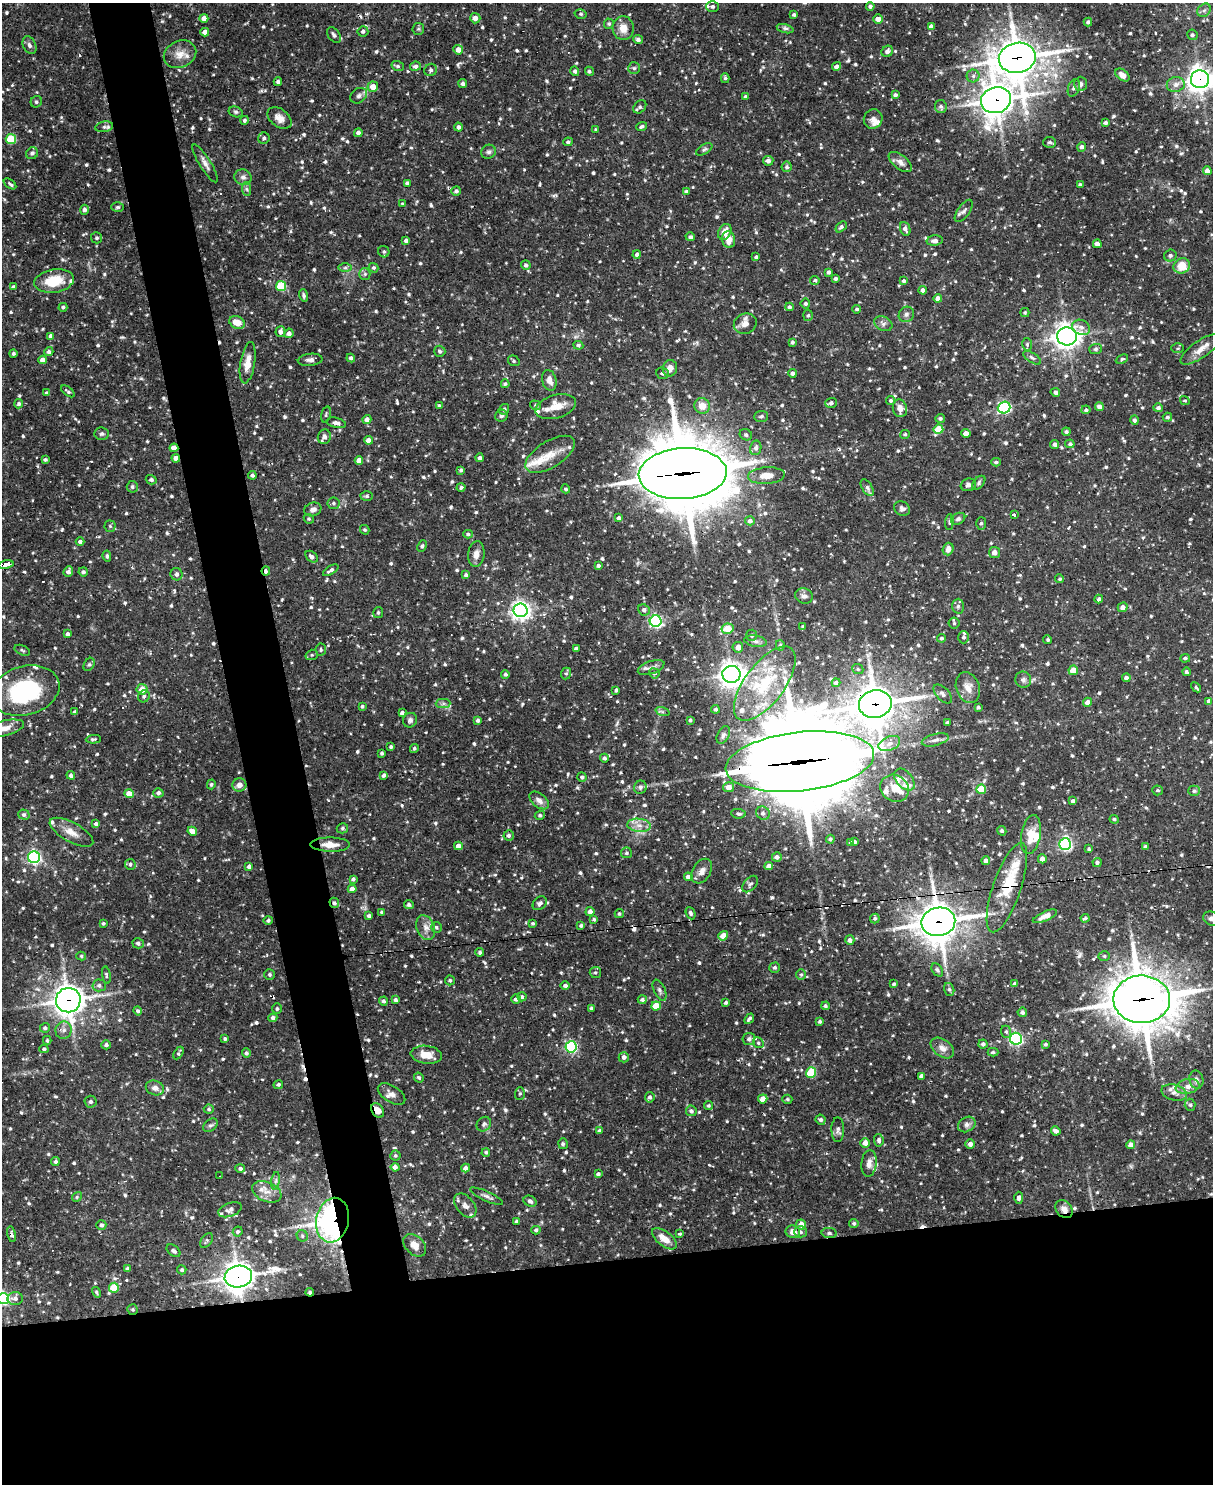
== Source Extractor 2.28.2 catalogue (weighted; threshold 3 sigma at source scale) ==
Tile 11 of 4 x 3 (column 3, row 3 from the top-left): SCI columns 2423-3633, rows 247-1728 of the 4844 x 4825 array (HDU 1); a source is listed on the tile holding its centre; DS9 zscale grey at full resolution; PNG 1215 x 1486 px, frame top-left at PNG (2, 3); each listed source drawn as its Kron ellipse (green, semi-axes under 4 px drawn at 4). Shown black and unused: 19% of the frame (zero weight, under 2 of 3 exposures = <1% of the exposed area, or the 3 px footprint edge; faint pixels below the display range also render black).
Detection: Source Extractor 2.28.2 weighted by HDU 2 'WHT'; one run over the whole footprint, this tile lists its part. Background 0.0919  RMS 0.0031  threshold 0.0138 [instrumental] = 3 sigma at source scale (4.5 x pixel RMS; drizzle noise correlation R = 1.50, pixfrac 1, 0.05/0.05 arcsec/px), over >= 5 px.
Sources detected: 1046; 2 inside a brighter object's white glare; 13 cosmic-ray / hot-pixel residue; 1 long thin detection or spike segment (spike, bleed or trail) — neither listed nor drawn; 26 inside a brighter listed object's ellipse — not listed separately; of the other 1004, all 500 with FLUX_AUTO >= 0.497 (the completeness limit of this list) listed and drawn (504 fainter detections not listed), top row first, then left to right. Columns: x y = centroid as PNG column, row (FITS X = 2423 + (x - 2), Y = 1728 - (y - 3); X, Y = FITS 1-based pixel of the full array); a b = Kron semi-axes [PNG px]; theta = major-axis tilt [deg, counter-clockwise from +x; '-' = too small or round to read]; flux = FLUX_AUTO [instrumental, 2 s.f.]
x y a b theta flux
712 6 6 5 - 0.91
870 6 4 4 - 0.91
1204 10 7 6 - 0.89
581 14 6 5 - 0.56
794 15 4 3 - 0.66
204 18 4 4 - 2.3
475 18 5 5 - 1.9
878 19 5 4 - 1.6
1088 22 4 4 - 0.8
609 24 5 5 - 0.57
931 26 4 4 - 1.1
623 28 12 10 -85 3.3
418 29 6 5 - 0.52
785 29 8 3 -15 0.68
363 31 5 5 - 0.78
205 32 4 4 - 2
334 35 9 5 -52 0.92
1192 35 5 5 - 0.84
638 39 5 4 - 1.1
29 45 9 6 -65 1.1
458 50 5 4 - 2.3
887 51 6 5 - 1.2
180 54 17 13 24 3.6
1017 58 18 15 10 660
398 66 6 5 - 0.69
416 66 5 4 - 0.89
836 66 4 4 - 1.2
634 68 6 6 - 0.56
431 70 6 6 - 0.83
575 71 5 4 - 0.76
589 71 5 4 - 0.54
1122 75 8 5 -38 1.9
973 76 6 6 - 0.87
725 78 5 4 - 0.53
1200 79 9 9 - 250
278 82 4 4 - 0.9
463 83 4 4 - 0.94
1081 84 7 6 - 0.98
1176 84 9 7 12 1.6
373 87 5 5 - 2.8
1074 88 9 5 71 0.9
895 95 4 4 - 0.8
359 96 9 7 40 0.99
745 97 4 4 - 0.72
996 100 15 13 18 460
36 102 6 5 - 0.65
941 106 6 6 - 0.88
640 107 7 5 48 0.73
236 112 7 5 -15 0.59
279 118 13 9 -38 2.2
873 119 10 9 - 1.5
244 120 4 4 - 0.62
1105 123 4 3 - 0.85
642 126 6 3 20 0.68
104 127 9 5 10 0.86
458 127 4 4 - 0.99
595 129 3 3 - 0.7
358 133 4 4 - 1.1
264 138 6 5 - 0.74
11 139 5 5 - 15
568 142 5 4 - 0.62
1050 142 6 5 - 0.82
1082 147 5 4 - 0.76
704 149 9 4 32 0.7
489 152 7 7 - 0.89
32 153 6 5 - 0.92
768 161 5 5 - 1.2
900 162 14 7 -39 1.6
205 163 22 5 -58 1.9
787 167 5 5 - 0.76
1207 171 4 4 - 2.2
243 177 9 7 -20 1.2
407 183 4 4 - 0.81
10 184 7 3 -37 0.76
1080 185 3 3 - 0.58
247 189 7 4 -87 0.63
456 191 5 4 - 0.77
686 192 4 4 - 0.62
403 204 4 3 - 0.6
117 207 6 4 2 0.55
84 210 5 4 - 0.99
964 211 13 6 54 1.1
841 227 6 4 41 0.69
905 229 7 5 -67 1.2
725 232 8 6 62 3.1
690 237 5 4 - 0.79
97 238 5 5 - 0.75
729 239 8 6 -80 3.2
406 241 4 3 - 0.9
935 241 8 5 6 1.1
1097 244 4 4 - 1.5
384 252 6 5 - 0.64
637 254 4 4 - 1
1170 256 6 6 - 0.85
756 257 3 3 - 0.58
526 265 5 4 - 0.8
1182 266 8 7 - 6.5
345 268 6 4 1 0.65
374 268 5 4 - 0.53
829 272 4 3 - 0.81
365 274 6 6 - 0.59
835 278 3 3 - 0.75
815 280 5 4 - 0.51
54 281 20 11 9 8.9
904 281 4 3 - 0.74
281 286 5 5 - 16
13 287 4 4 - 0.75
923 290 4 4 - 1.1
304 295 6 4 -74 0.73
938 298 4 4 - 1.5
805 303 5 5 - 0.6
63 307 4 4 - 0.53
789 307 4 4 - 0.71
857 309 4 4 - 0.56
1025 312 4 4 - 0.5
906 314 8 7 - 1
808 315 5 5 - 0.59
237 323 8 6 -23 3.9
745 324 11 10 - 2.1
883 324 10 7 -28 1
1081 327 9 7 -24 1.4
280 332 5 5 - 1.2
289 333 5 4 - 1.3
51 336 4 4 - 1.5
1067 336 10 9 - 220
792 342 4 4 - 0.62
1027 344 6 5 - 0.6
578 345 5 4 - 0.7
1178 348 6 5 - 0.5
1096 349 6 5 - 0.7
1200 349 23 8 34 3.2
440 351 6 5 - 0.66
49 352 5 4 - 0.8
13 353 4 4 - 0.58
351 358 4 4 - 0.88
1032 358 10 4 -34 0.8
1122 359 6 4 25 0.57
43 360 4 4 - 1.9
310 360 12 6 6 1.3
514 361 6 5 - 0.53
248 363 21 7 81 3.4
670 368 8 7 - 2.2
663 373 6 5 - 1
792 373 4 4 - 0.89
549 380 10 7 -75 2
505 384 4 4 - 0.61
68 391 8 3 -38 0.54
1055 392 5 4 - 0.68
47 393 4 4 - 0.51
891 400 4 4 - 0.56
1185 401 5 4 - 0.5
831 403 6 5 - 1
19 404 4 4 - 0.63
535 405 6 4 -16 0.54
439 406 4 3 - 0.95
702 406 8 7 - 3.3
556 407 21 11 16 5.1
1099 407 4 4 - 1.2
900 408 9 7 -77 2.2
1004 408 6 6 - 45
1158 408 5 4 - 0.99
504 409 5 5 - 0.61
1086 410 4 4 - 0.69
326 414 8 4 75 0.52
501 416 6 6 - 0.95
761 416 7 5 6 0.71
1167 417 5 4 - 0.66
940 418 5 4 - 0.61
367 419 4 4 - 1.3
1135 420 5 4 - 0.64
336 423 10 5 -14 1.3
938 429 5 4 - 7.8
1066 432 4 4 - 0.68
966 433 4 4 - 2.3
102 434 7 6 - 0.69
905 434 5 4 - 0.51
746 435 6 5 - 0.78
324 437 7 6 - 1.6
368 440 4 4 - 1.7
1055 444 4 4 - 1
1070 444 5 4 - 0.65
174 448 4 4 - 2.1
756 448 7 5 79 1.1
550 454 28 13 32 6.2
176 458 4 4 - 1.6
480 458 4 4 - 0.86
45 460 4 3 - 0.59
359 460 4 4 - 2.1
996 462 5 3 - 0.71
461 470 4 3 - 0.61
683 474 44 25 3 2900
252 475 4 4 - 0.72
766 476 18 8 4 4.1
151 480 5 4 - 0.76
979 483 8 5 48 0.62
968 485 8 6 17 1
132 487 6 5 - 0.66
461 487 4 3 - 0.57
867 488 9 5 -58 0.89
566 489 4 4 - 0.58
367 496 6 4 1 0.56
334 503 6 6 - 0.68
902 508 8 7 - 1.1
313 509 8 6 19 1.4
1015 515 3 3 - 19
619 518 4 4 - 1
309 519 5 4 - 0.52
958 519 7 5 28 0.75
750 521 5 4 - 1
949 522 8 3 85 0.52
981 523 6 5 - 0.7
110 526 5 5 - 0.52
365 530 5 4 - 0.52
468 534 4 4 - 0.57
80 542 4 4 - 0.88
422 546 6 4 63 0.55
948 549 6 5 - 1.8
994 552 5 5 - 1.6
476 554 13 8 83 1.9
107 556 6 4 -81 0.68
312 557 7 5 -41 1.1
6 565 8 4 10 32
598 566 3 3 - 0.61
331 570 9 4 32 1
266 571 4 3 - 1
68 572 5 4 - 1.3
83 572 4 4 - 0.68
176 574 6 6 - 0.93
466 575 4 4 - 0.64
1060 579 4 4 - 0.56
804 596 9 7 -18 1.2
1099 599 4 4 - 0.92
958 606 7 6 - 0.79
1123 607 5 4 - 1.4
521 610 7 7 - 140
644 610 6 5 - 1
378 612 5 5 - 0.56
656 621 6 6 - 67
954 623 5 5 - 0.54
803 626 3 3 - 0.56
728 629 6 5 - 8.6
68 634 4 3 - 0.86
752 635 5 5 - 0.72
964 637 6 5 - 0.76
941 638 4 4 - 0.59
1048 640 4 4 - 0.53
756 641 11 5 -9 1.1
780 645 5 4 - 0.51
738 647 5 5 - 2.1
576 649 4 4 - 1.2
22 650 8 5 -24 0.55
321 650 6 5 - 0.54
312 655 6 5 - 0.54
1185 658 5 4 - 0.72
89 664 7 5 62 0.59
651 668 14 6 20 1.4
858 669 6 5 - 0.51
1073 670 5 4 - 5.2
1186 672 4 4 - 0.66
566 673 6 5 - 0.51
654 673 5 5 - 0.59
505 674 4 4 - 0.63
731 674 9 8 - 260
1126 678 4 4 - 1.1
1023 680 8 8 - 1.1
836 683 4 4 - 0.81
765 684 44 20 53 18
968 687 16 11 -70 3.3
1196 687 6 4 -42 0.54
142 689 5 5 - 3.9
616 690 4 3 - 0.65
25 691 35 24 15 32
943 694 11 6 -46 1.2
144 696 6 5 - 0.72
1209 701 4 4 - 1.4
1087 702 4 4 - 1.6
443 703 7 4 1 0.76
875 704 16 13 11 630
362 706 3 3 - 0.63
978 707 3 3 - 0.51
715 709 4 4 - 0.8
75 712 4 4 - 0.71
662 712 7 4 -20 0.54
402 713 4 4 - 1.2
410 720 7 7 - 0.89
478 720 4 4 - 0.75
690 720 4 3 - 0.5
947 722 4 3 - 0.53
3 729 22 7 14 3.6
723 735 9 5 64 0.88
93 739 7 4 4 0.6
935 740 14 5 15 1.3
889 744 11 7 22 2
391 747 3 3 - 0.59
414 748 4 4 - 0.56
382 753 3 3 - 0.65
604 758 4 4 - 0.69
800 762 74 29 6 5000
71 775 4 4 - 0.89
384 775 4 3 - 0.84
582 777 5 4 - 0.64
904 780 13 8 -48 2.1
211 784 5 4 - 0.54
239 785 7 6 - 1.9
640 787 7 6 - 0.74
728 787 5 5 - 2.5
894 788 15 13 -35 4.8
981 789 5 4 - 9.5
1158 790 5 5 - 0.52
1194 791 6 5 - 0.6
158 793 5 4 - 0.88
129 794 4 4 - 3.5
539 800 11 7 -40 1.8
1073 801 4 4 - 0.92
763 813 7 6 - 1.2
738 814 7 4 -7 0.69
24 815 5 5 - 0.94
540 815 5 4 - 0.54
1114 819 4 4 - 0.58
96 824 4 3 - 0.89
639 825 12 6 -6 2.2
342 828 6 5 - 0.54
192 831 5 4 - 3.2
1002 831 5 4 - 0.56
71 832 24 9 -29 3.6
1031 834 20 9 80 5
509 835 5 5 - 0.84
830 839 4 4 - 0.67
851 842 4 3 - 0.5
854 842 4 3 - 0.75
1065 844 6 6 - 57
330 845 20 7 0 3.5
458 846 4 4 - 2.1
1145 847 4 3 - 0.81
1089 849 3 3 - 1
626 853 5 5 - 0.56
34 857 6 6 - 66
777 857 5 4 - 1.3
1042 859 4 4 - 1.6
986 861 4 4 - 1.2
1097 862 4 4 - 0.84
130 864 5 5 - 0.73
769 866 4 4 - 1.9
249 867 4 4 - 0.89
702 871 13 9 59 1.8
688 877 4 4 - 1.4
353 879 4 3 - 0.67
750 884 9 6 48 0.79
1007 888 47 14 71 12
352 889 4 4 - 1.5
334 903 5 4 - 0.85
540 903 8 6 43 0.86
409 904 5 4 - 0.71
590 911 4 4 - 1.5
382 912 3 3 - 0.56
691 913 6 4 -66 0.74
619 914 4 4 - 0.53
369 916 4 4 - 0.87
1045 916 13 4 24 1.9
875 918 5 4 - 0.62
1085 918 4 3 - 0.57
594 919 4 4 - 0.52
1212 919 9 6 -21 1.4
268 920 4 4 - 0.69
938 922 17 14 11 590
103 923 3 3 - 0.5
533 923 3 3 - 0.51
581 926 4 4 - 0.65
436 927 5 5 - 0.6
426 928 13 9 -68 2.2
723 936 5 4 - 4
850 940 5 4 - 1.1
138 943 5 5 - 0.77
480 952 4 4 - 0.65
81 956 5 4 - 0.5
1104 956 5 5 - 0.54
775 968 5 5 - 0.63
937 970 7 5 -54 0.63
595 972 6 5 - 0.55
270 974 5 5 - 0.5
106 975 9 4 -80 0.53
801 975 5 5 - 0.53
450 980 5 5 - 0.53
894 984 3 3 - 0.64
1015 984 4 4 - 1.2
99 985 6 6 - 0.94
565 986 4 4 - 0.95
949 989 6 5 - 0.56
660 990 11 5 -65 0.96
522 997 4 4 - 0.72
516 999 5 4 - 0.99
1142 999 28 24 0 1000
68 1000 12 12 - 320
395 1000 4 4 - 0.73
642 1000 4 4 - 0.95
383 1001 4 4 - 0.75
726 1003 4 3 - 0.54
656 1006 5 4 - 5.7
825 1006 4 4 - 0.64
591 1008 4 3 - 0.55
277 1009 5 5 - 0.69
137 1011 4 4 - 0.68
1022 1012 5 5 - 0.83
273 1018 4 4 - 0.91
749 1019 6 3 48 0.65
820 1021 4 3 - 0.51
45 1028 5 5 - 0.78
64 1030 9 8 - 1.5
1006 1032 6 5 - 0.57
225 1039 3 3 - 0.51
749 1039 6 6 - 1
1016 1039 6 6 - 60
47 1040 4 4 - 0.53
758 1043 6 5 - 0.56
983 1044 4 4 - 0.8
1045 1044 3 3 - 0.61
106 1045 5 4 - 0.78
571 1047 5 5 - 43
942 1048 13 8 -36 2.1
44 1049 4 4 - 0.67
993 1052 5 3 - 0.57
179 1053 7 3 59 0.52
246 1053 5 4 - 0.73
426 1055 15 9 -7 4.4
624 1057 5 5 - 1
811 1073 5 5 - 15
922 1076 4 4 - 1.8
419 1078 5 4 - 0.64
1196 1080 9 7 -79 1.1
278 1085 5 4 - 0.58
1188 1086 12 7 11 2.1
155 1088 9 7 -20 1.6
1174 1093 13 7 -16 1.8
392 1094 15 8 -32 1.7
520 1094 6 5 - 0.57
650 1097 5 5 - 0.91
763 1099 5 4 - 2.9
787 1099 5 4 - 0.5
91 1102 6 6 - 0.86
708 1105 4 4 - 0.5
1190 1105 6 5 - 0.59
209 1109 5 4 - 0.53
378 1110 8 5 -56 2.6
691 1111 5 5 - 0.89
820 1120 5 5 - 0.81
484 1124 8 6 48 0.8
967 1124 9 7 32 1.1
210 1125 8 5 38 0.67
838 1130 12 6 -90 1
600 1131 4 3 - 0.79
1056 1131 5 4 - 1.3
879 1140 6 5 - 0.94
865 1143 5 5 - 2.4
563 1144 5 4 - 0.5
970 1144 5 4 - 1.4
1131 1145 4 4 - 2.2
486 1152 4 4 - 0.56
395 1155 5 5 - 0.58
55 1161 4 4 - 0.62
869 1163 13 7 83 2
395 1167 4 4 - 1.4
240 1168 5 4 - 0.73
466 1168 4 4 - 1.6
598 1174 4 3 - 0.76
220 1176 4 3 - 4.4
276 1181 9 4 81 0.74
267 1192 15 9 -23 3
487 1196 18 5 -24 1.3
77 1197 5 4 - 0.5
1019 1198 6 4 89 0.83
530 1201 7 5 -28 1
465 1206 14 8 -51 1.9
1064 1209 10 7 -49 2
230 1210 12 6 20 1.4
332 1220 22 16 79 190
517 1221 4 3 - 0.75
854 1223 4 4 - 0.66
101 1225 5 5 - 0.74
801 1225 5 5 - 2.6
536 1230 4 4 - 0.65
238 1231 5 4 - 0.62
793 1232 7 6 - 2.2
800 1232 6 5 - 0.75
829 1233 7 5 -9 0.59
11 1234 8 4 -77 0.87
680 1234 3 3 - 0.53
302 1236 5 5 - 0.59
664 1239 15 7 -38 3.7
207 1241 8 5 54 0.53
415 1245 13 9 -44 2.7
173 1251 8 5 -39 1
128 1269 4 4 - 0.74
182 1270 5 4 - 0.64
238 1277 14 11 11 350
114 1288 5 5 - 9.5
96 1292 5 4 - 0.54
310 1292 4 3 - 0.56
3 1299 6 5 - 48
15 1299 7 6 - 1.1
133 1310 5 5 - 0.55
Overlapping masked pixels (flux is a lower limit): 22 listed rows (the first 20) at x y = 1017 58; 1200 79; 996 100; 174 448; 176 458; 683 474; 6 565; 266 571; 875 704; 800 762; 330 845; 1007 888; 334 903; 938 922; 1142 999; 68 1000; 378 1110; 1064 1209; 332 1220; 11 1234
Isophote crosses this tile's border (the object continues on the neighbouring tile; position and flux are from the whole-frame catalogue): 6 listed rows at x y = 1200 79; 6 565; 25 691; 3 729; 1212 919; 3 1299